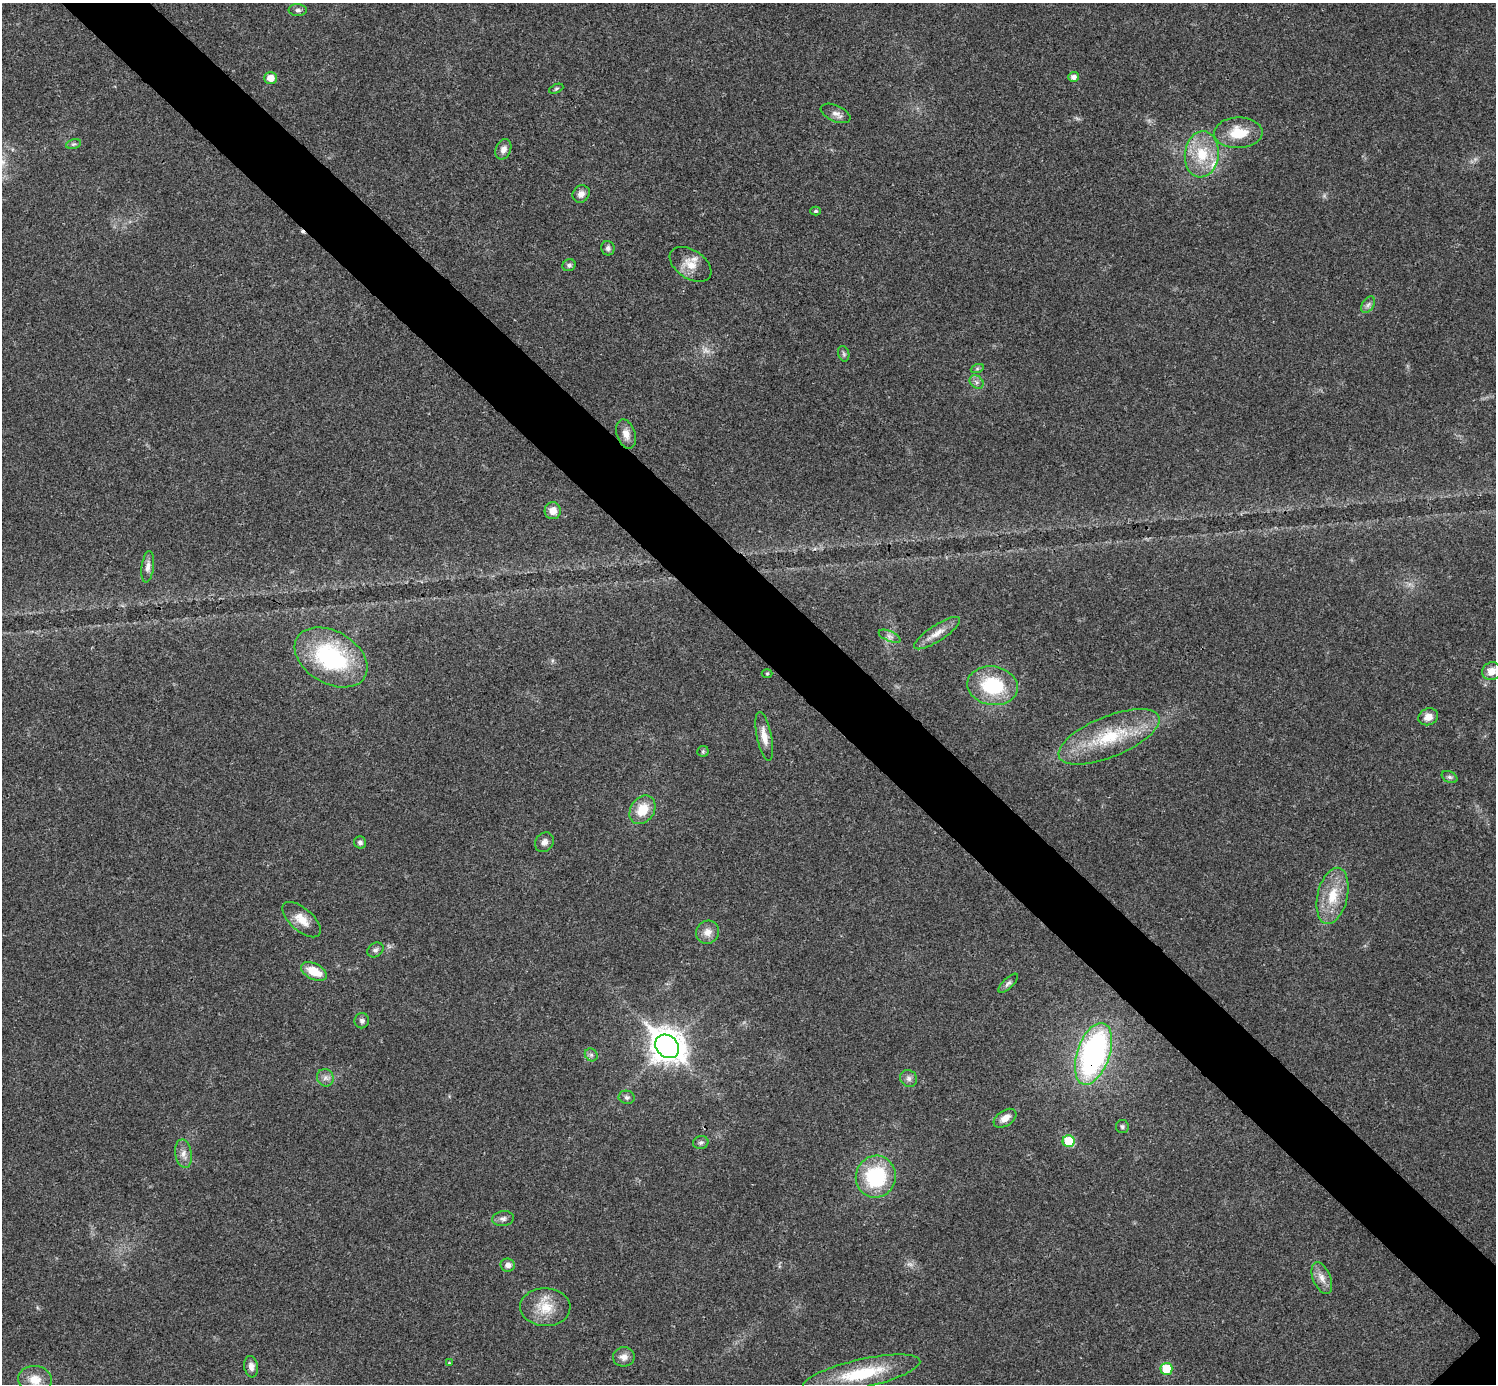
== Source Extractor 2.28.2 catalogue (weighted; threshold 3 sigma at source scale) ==
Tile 11 of 4 x 4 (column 3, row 3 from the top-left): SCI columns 2992-4485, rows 1541-2922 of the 5986 x 5986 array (HDU 1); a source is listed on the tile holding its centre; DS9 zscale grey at full resolution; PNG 1498 x 1386 px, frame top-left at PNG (2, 3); each listed source drawn as its Kron ellipse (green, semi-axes under 4 px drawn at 4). Shown black and unused: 6% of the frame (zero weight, under 3 of 4 exposures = <1% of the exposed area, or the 3 px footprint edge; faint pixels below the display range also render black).
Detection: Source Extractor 2.28.2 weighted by HDU 2 'WHT'; one run over the whole footprint, this tile lists its part. Background 0.0221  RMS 0.0041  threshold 0.0185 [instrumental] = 3 sigma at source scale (4.5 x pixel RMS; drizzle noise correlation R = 1.50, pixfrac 1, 0.05/0.05 arcsec/px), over >= 5 px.
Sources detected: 67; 1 too faint to see at this stretch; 1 cosmic-ray / hot-pixel residue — neither listed nor drawn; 1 inside a brighter listed object's ellipse — not listed separately; the other 64 listed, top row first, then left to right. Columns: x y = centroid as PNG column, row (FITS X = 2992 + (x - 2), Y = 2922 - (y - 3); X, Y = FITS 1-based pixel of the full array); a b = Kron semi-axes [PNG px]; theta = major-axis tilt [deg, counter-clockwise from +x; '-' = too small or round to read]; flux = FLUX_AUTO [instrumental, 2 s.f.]
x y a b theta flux
298 10 9 6 0 1.1
1073 77 5 5 - 1.9
271 78 6 6 - 4.1
556 89 7 4 23 0.64
835 113 16 8 -23 2.3
1238 133 24 15 1 11
73 144 8 4 14 0.76
503 149 10 7 67 2.3
1202 154 23 17 84 15
581 194 9 8 - 2.3
816 211 5 4 - 0.73
608 248 7 6 - 1.2
690 264 23 14 -34 6.5
569 265 7 6 - 1.1
1368 305 9 5 54 1.3
844 354 8 5 -73 0.86
977 369 6 4 19 0.71
977 382 8 6 -38 1.3
626 434 15 9 -73 3.2
553 511 8 8 - 3.8
148 567 16 6 83 2.3
937 633 27 8 33 4.5
890 636 12 5 -23 1.6
331 657 39 26 -30 46
1491 671 10 8 31 3.9
767 673 5 3 - 0.41
993 686 25 19 -10 25
1428 717 10 8 22 3.3
764 736 25 7 -78 4.4
1109 737 54 20 22 27
703 751 6 5 - 0.62
1450 777 8 5 -26 1
642 810 15 11 55 8.7
360 842 6 6 - 1.2
544 842 10 8 50 2.2
1332 896 28 15 77 12
302 920 23 11 -41 6
708 932 12 11 - 3.7
375 950 9 7 32 1.2
314 971 14 8 -26 8.5
1008 983 13 5 44 1.3
362 1021 7 7 - 1.3
667 1046 13 10 -44 690
1093 1054 32 16 71 100
591 1055 7 6 - 1.1
325 1078 9 8 - 1.9
909 1078 9 8 - 1.7
627 1097 8 6 -10 1.1
1005 1118 13 7 34 3.2
1122 1127 6 6 - 0.85
1069 1141 6 6 - 14
701 1142 8 6 11 1.1
184 1154 14 8 -81 2.8
876 1177 21 20 - 31
503 1219 11 7 9 1.7
508 1265 7 6 - 1.8
1322 1278 17 9 -68 3.5
545 1307 25 19 -2 10
624 1357 11 9 8 2.7
449 1363 3 3 - 0.34
251 1367 11 6 -82 2.4
1166 1369 6 6 - 12
862 1373 60 14 12 22
35 1380 17 14 -9 6.1
Overlapping masked pixels (flux is a lower limit): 1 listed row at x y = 1093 1054